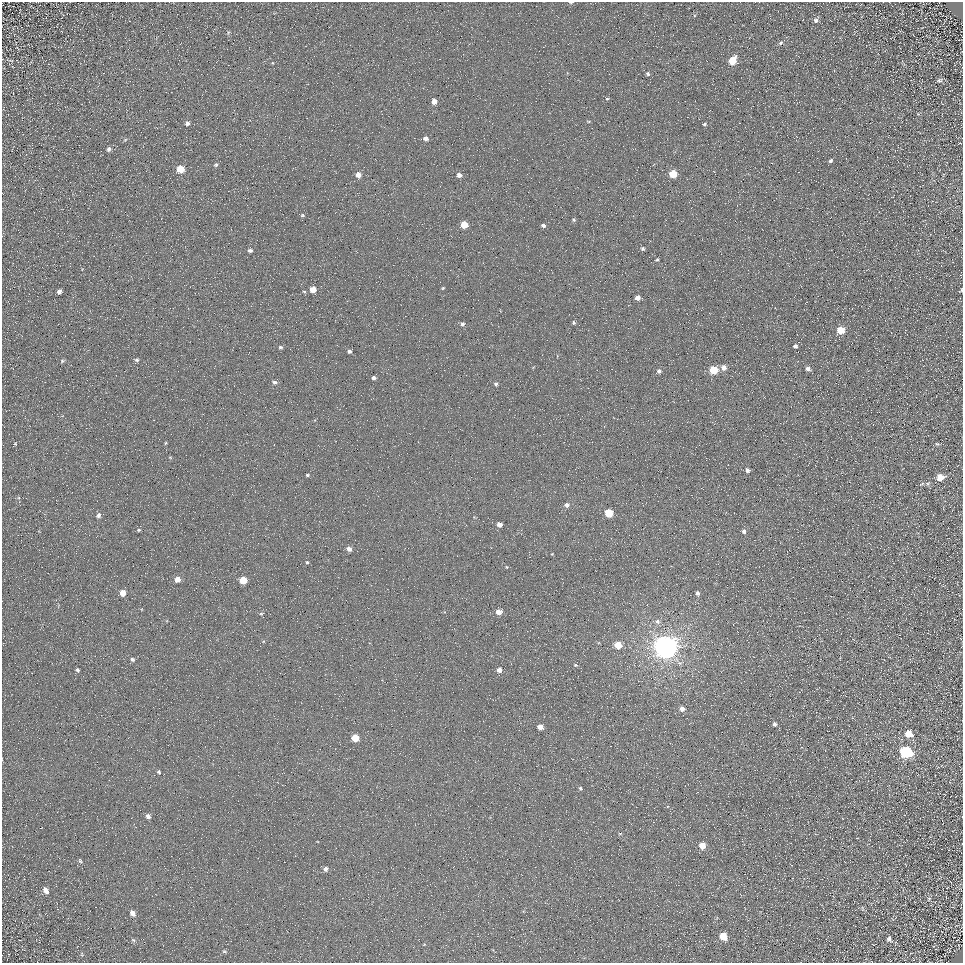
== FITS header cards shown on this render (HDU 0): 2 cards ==
NAXIS1  =                  961
NAXIS2  =                  961

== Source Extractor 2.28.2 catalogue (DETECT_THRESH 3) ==
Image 961 x 961 px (HDU 0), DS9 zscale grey, 1 PNG px = 1 image px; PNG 965 x 965 px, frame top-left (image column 1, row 961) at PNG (2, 2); no overlay
Background 4.83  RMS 8.6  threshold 25.8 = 3 sigma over >= 5 px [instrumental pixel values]
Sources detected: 106; all 106 listed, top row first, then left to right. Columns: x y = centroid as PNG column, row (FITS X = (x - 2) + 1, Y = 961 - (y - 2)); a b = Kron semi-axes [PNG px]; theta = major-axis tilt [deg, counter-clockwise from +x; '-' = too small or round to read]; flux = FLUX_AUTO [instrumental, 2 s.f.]
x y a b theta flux
571 3 5 3 - 1000
816 20 6 6 - 1900
228 33 7 5 78 810
780 43 6 5 - 1200
11 60 7 4 -19 830
732 61 7 5 56 16000
273 63 5 3 - 470
648 74 5 5 - 1100
939 80 7 5 5 1300
607 99 5 4 - 730
434 102 5 4 - 4800
589 121 6 3 -8 590
187 123 6 6 - 1500
704 124 5 4 - 1000
426 138 5 5 - 2800
125 140 6 3 20 650
109 149 7 5 57 1500
830 161 5 4 - 1200
216 165 6 4 36 930
180 169 6 5 - 13000
673 174 5 5 - 16000
358 175 6 5 - 4300
459 175 5 5 - 3000
302 215 6 5 - 980
574 220 5 5 - 900
464 225 5 5 - 11000
543 225 5 5 - 1800
642 249 5 5 - 1200
250 250 5 5 - 1600
657 260 5 3 - 770
443 288 5 4 - 700
313 289 5 5 - 7200
961 290 4 3 - 800
59 291 5 4 - 2200
304 291 5 3 - 660
637 298 5 4 - 3500
573 322 5 4 - 1100
462 324 6 5 - 1700
841 330 5 5 - 12000
795 346 5 5 - 1500
280 347 6 5 - 1300
349 351 5 4 - 1600
137 360 5 5 - 1200
62 361 7 5 16 950
724 367 5 5 - 3600
808 369 5 4 - 2300
714 370 5 5 - 21000
659 371 6 5 - 1600
374 378 5 4 - 1400
274 382 7 5 -12 1600
496 384 6 4 -53 1200
166 443 4 4 - 620
15 444 5 3 - 380
937 444 6 4 -19 760
170 457 5 3 - 550
747 470 4 4 - 1800
307 475 4 3 - 790
940 477 6 5 - 7700
928 483 6 4 19 820
922 484 8 3 34 760
567 505 6 5 - 2400
608 513 5 5 - 19000
98 515 6 5 - 1600
499 524 5 5 - 3000
139 530 5 4 - 720
744 531 5 4 - 1700
349 549 5 4 - 2700
552 554 4 3 - 450
307 562 4 4 - 600
506 567 5 4 - 630
177 579 5 5 - 5000
243 580 5 5 - 14000
123 593 5 4 - 6600
698 593 5 4 - 1500
499 612 5 5 - 5900
261 613 6 3 9 650
657 621 8 6 -44 1900
618 645 5 5 - 11000
665 647 8 7 - 850000
132 659 5 4 - 1000
575 665 6 4 -15 940
78 670 4 4 - 1100
499 670 5 5 - 3600
682 709 5 5 - 3800
774 724 4 4 - 1400
540 727 5 4 - 4900
909 734 7 6 - 8600
355 738 5 5 - 13000
906 752 7 6 - 74000
159 772 6 5 - 900
580 788 5 4 - 910
148 816 6 5 - 2000
620 834 5 3 - 550
702 846 6 5 - 7400
80 861 6 4 -54 820
325 869 5 5 - 2000
46 890 7 5 -53 2600
929 899 6 4 46 850
862 908 7 3 -71 670
132 913 7 6 - 3100
723 936 6 5 - 12000
889 939 8 7 - 1900
133 940 7 5 -24 1100
424 944 5 3 - 420
224 951 6 4 -16 850
82 954 6 4 90 550
At the frame edge (FLAGS 8, measured only in part): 2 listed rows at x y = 571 3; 961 290